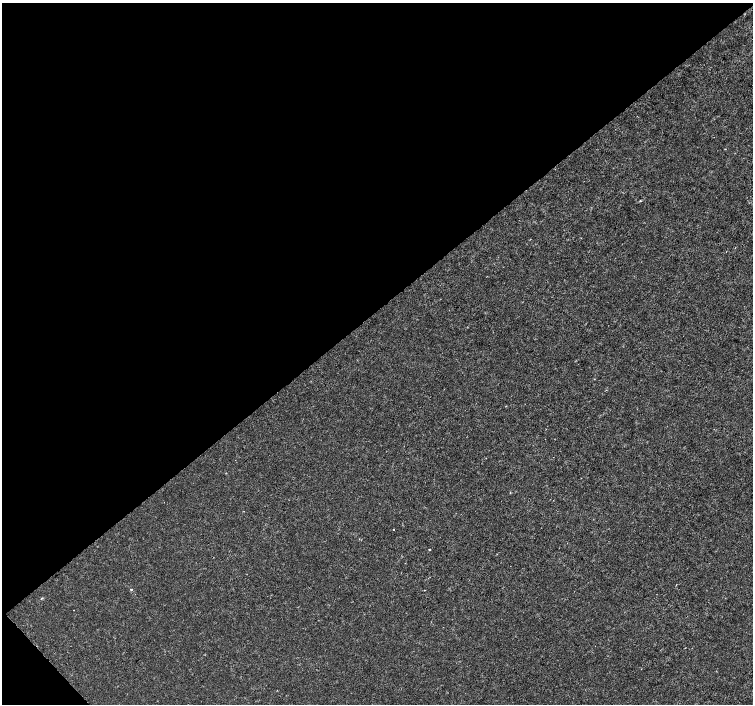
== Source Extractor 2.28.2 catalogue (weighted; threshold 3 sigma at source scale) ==
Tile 5 of 4 x 4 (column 1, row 2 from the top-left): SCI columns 6-1506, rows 3020-4423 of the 6011 x 5972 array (HDU 1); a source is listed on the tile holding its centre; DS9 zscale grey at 2 x 2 block average (1 PNG px = mean of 2 x 2 image px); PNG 755 x 706 px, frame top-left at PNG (2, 3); no overlay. Shown black and unused: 45% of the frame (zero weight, under 3 of 4 exposures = <1% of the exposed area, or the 3 px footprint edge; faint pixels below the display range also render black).
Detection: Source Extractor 2.28.2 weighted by HDU 2 'WHT'; one run over the whole footprint, this tile lists its part. Background -1.22e-04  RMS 0.0012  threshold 0.00541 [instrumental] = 3 sigma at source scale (4.5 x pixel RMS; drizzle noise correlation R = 1.50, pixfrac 1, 0.0396/0.0396 arcsec/px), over >= 5 px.
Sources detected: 5; all 5 listed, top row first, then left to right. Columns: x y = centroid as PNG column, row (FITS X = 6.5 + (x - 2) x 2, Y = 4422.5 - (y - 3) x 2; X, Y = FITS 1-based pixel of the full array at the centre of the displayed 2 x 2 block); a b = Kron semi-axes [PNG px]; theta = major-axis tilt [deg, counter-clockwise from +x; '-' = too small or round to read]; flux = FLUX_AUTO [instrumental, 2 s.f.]
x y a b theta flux
640 201 2 2 - 0.31
393 530 2 2 - 0.32
429 549 2 2 - 0.82
131 589 3 2 - 0.28
425 590 2 2 - 0.19